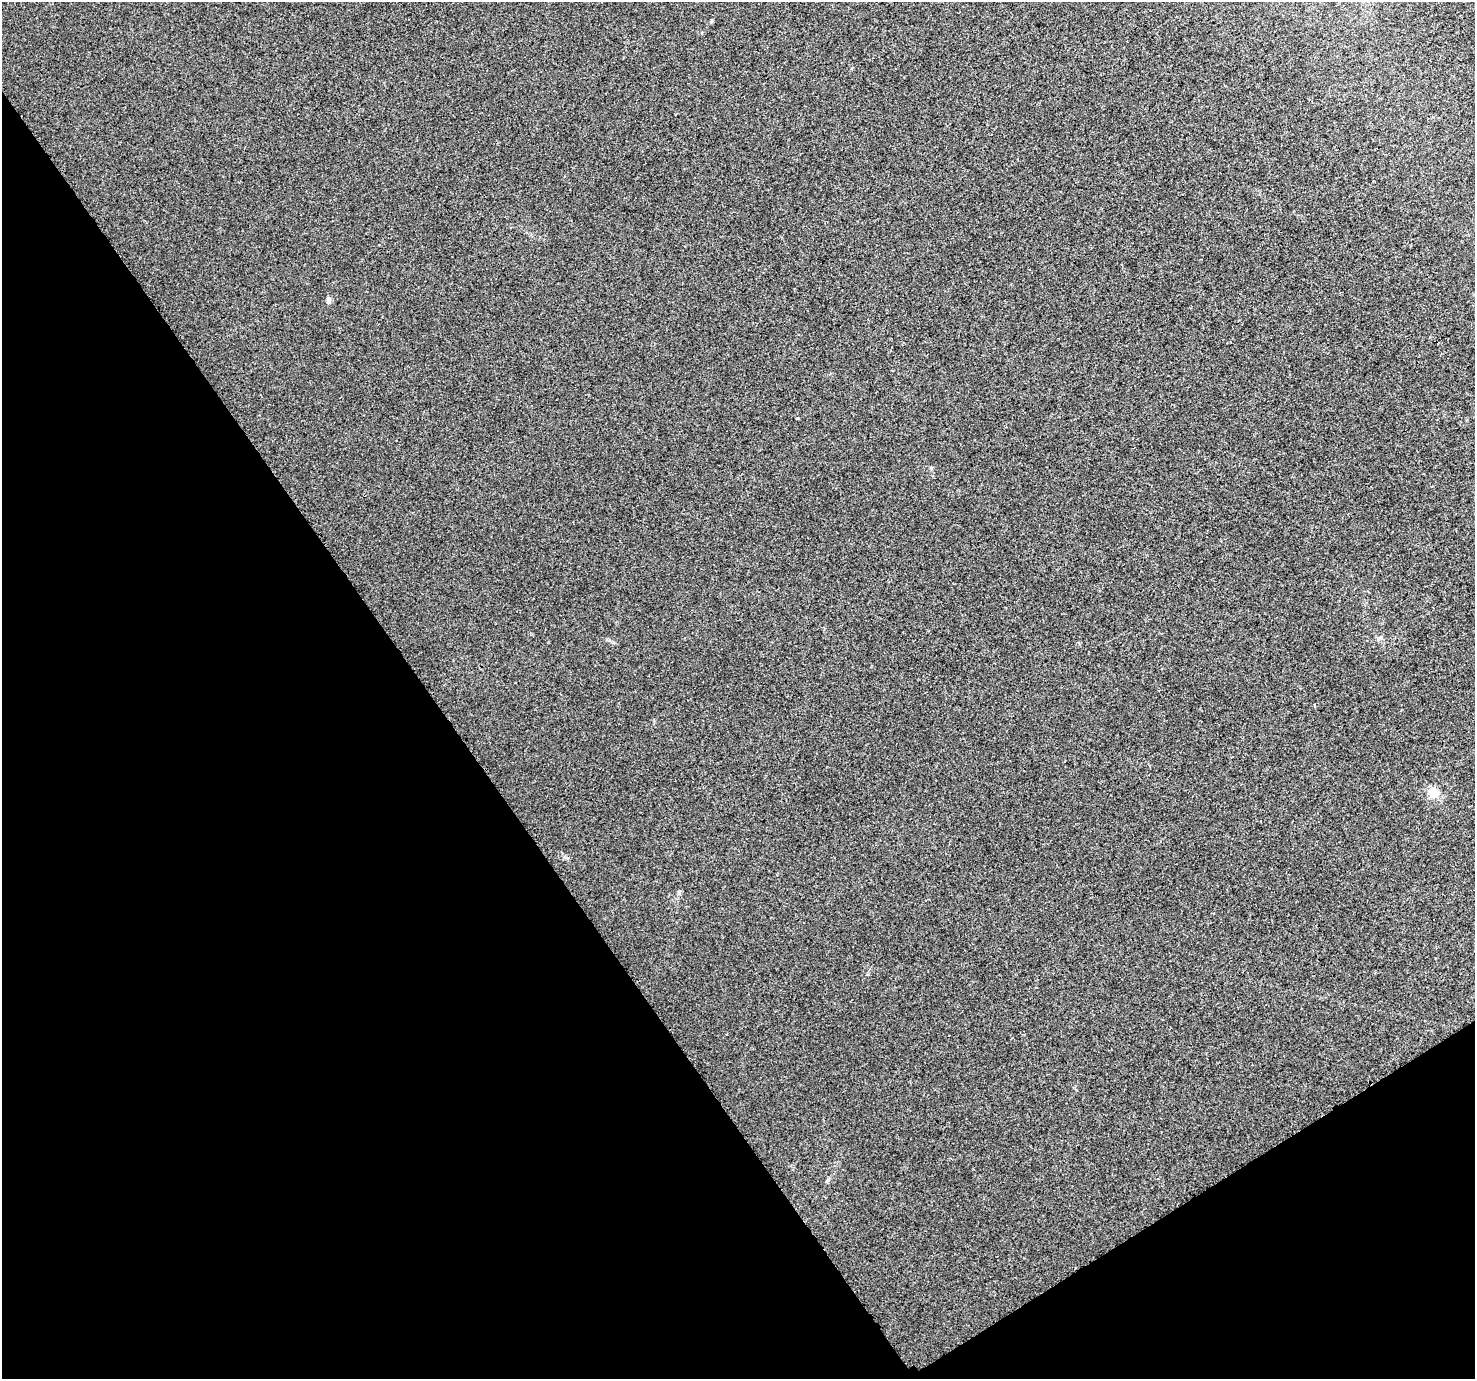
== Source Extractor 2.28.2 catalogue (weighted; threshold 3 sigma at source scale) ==
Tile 14 of 4 x 4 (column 2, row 4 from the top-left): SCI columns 1495-2967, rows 146-1522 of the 5941 x 5860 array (HDU 1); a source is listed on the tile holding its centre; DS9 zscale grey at full resolution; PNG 1477 x 1381 px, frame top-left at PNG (2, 2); no overlay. Shown black and unused: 34% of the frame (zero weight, under 3 of 4 exposures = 2% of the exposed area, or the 3 px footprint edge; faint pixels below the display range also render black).
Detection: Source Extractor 2.28.2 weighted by HDU 2 'WHT'; one run over the whole footprint, this tile lists its part. Background 5.82e-04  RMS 0.0026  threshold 0.0118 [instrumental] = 3 sigma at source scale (4.5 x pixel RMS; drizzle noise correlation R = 1.50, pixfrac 1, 0.0396/0.0396 arcsec/px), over >= 5 px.
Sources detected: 3; all 3 listed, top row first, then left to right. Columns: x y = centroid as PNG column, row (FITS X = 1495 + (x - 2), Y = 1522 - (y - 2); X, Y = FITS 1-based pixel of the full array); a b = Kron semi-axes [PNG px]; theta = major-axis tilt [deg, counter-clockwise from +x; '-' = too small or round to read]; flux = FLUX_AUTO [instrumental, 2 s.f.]
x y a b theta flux
328 300 7 5 86 0.77
1379 638 7 4 44 0.47
1433 793 7 7 - 5.9